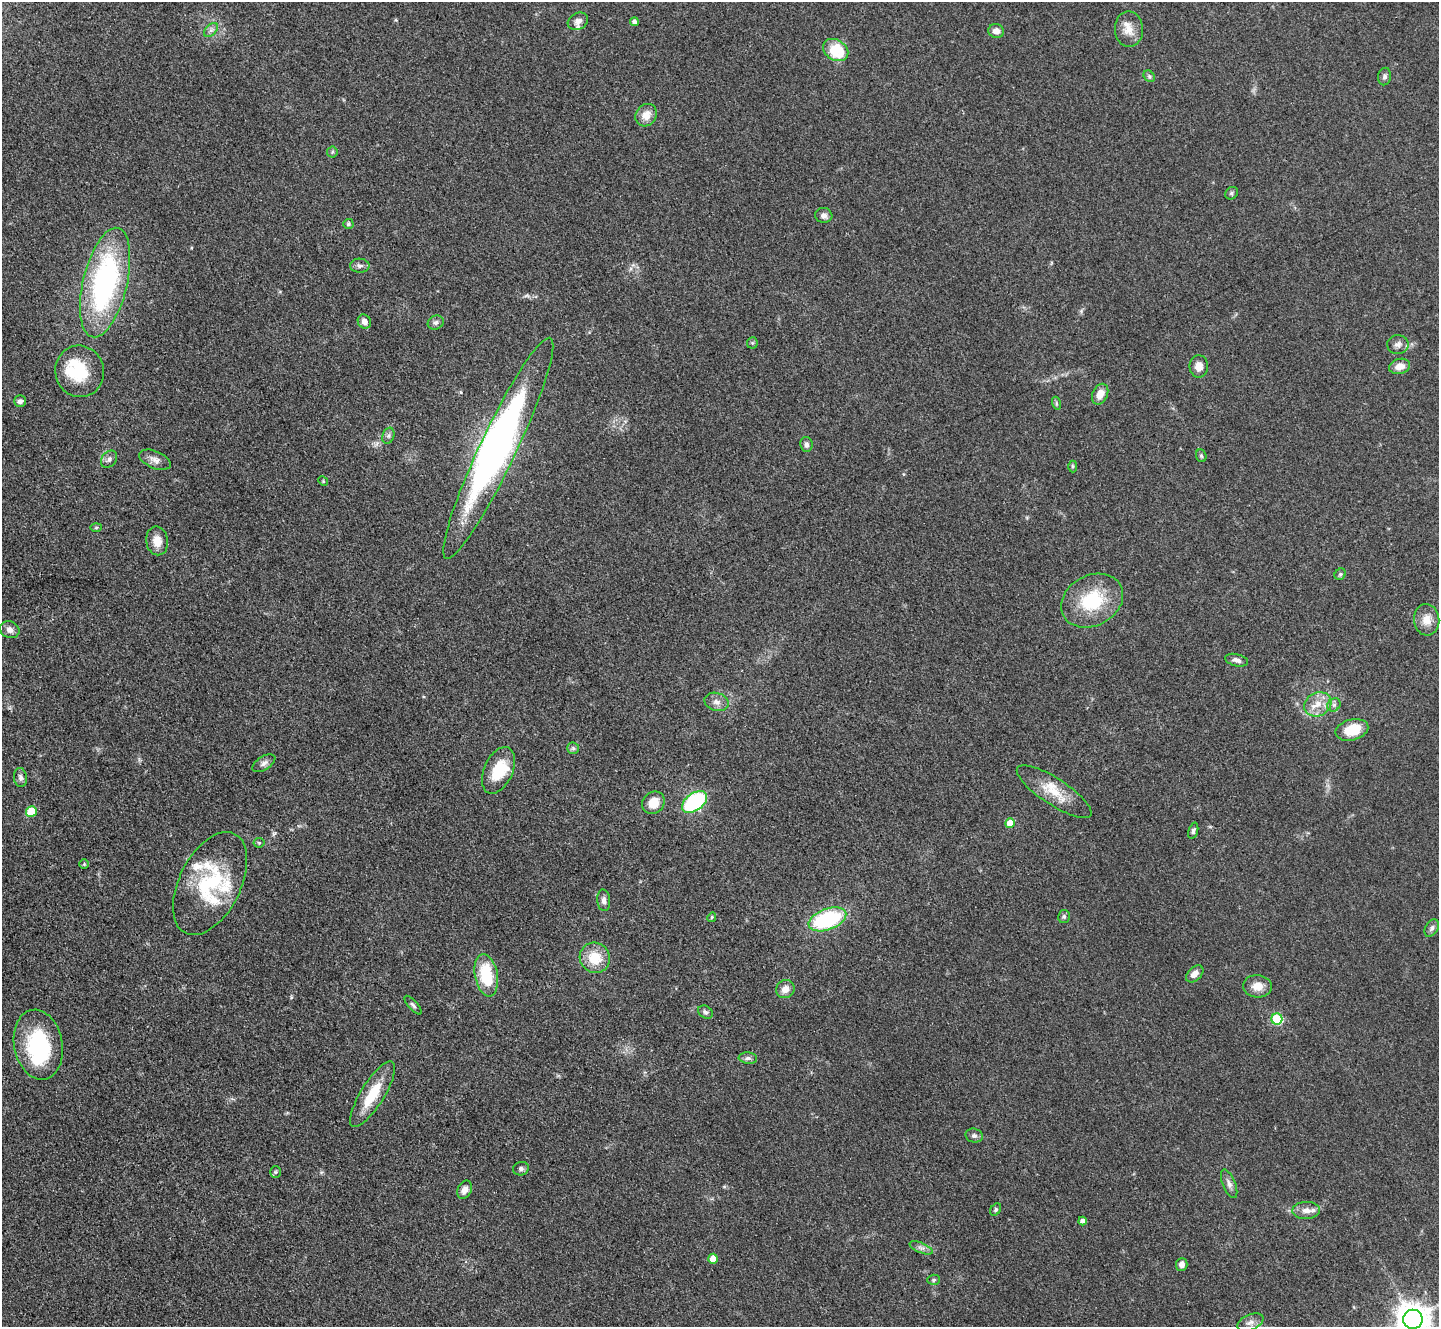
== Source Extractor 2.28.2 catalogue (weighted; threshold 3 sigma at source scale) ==
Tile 7 of 4 x 4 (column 3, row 2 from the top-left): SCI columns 2889-4325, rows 2954-4278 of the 5779 x 5770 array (HDU 1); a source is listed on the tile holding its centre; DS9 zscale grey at full resolution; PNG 1441 x 1329 px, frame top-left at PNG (2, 2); each listed source drawn as its Kron ellipse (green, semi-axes under 4 px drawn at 4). Shown black and unused: <1% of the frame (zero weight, under 3 of 4 exposures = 2% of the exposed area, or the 3 px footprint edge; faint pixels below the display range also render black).
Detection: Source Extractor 2.28.2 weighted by HDU 2 'WHT'; one run over the whole footprint, this tile lists its part. Background 0.0466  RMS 0.0057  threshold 0.0255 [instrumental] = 3 sigma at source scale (4.5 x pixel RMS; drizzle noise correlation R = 1.50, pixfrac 1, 0.05/0.05 arcsec/px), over >= 5 px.
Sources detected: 96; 3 inside a brighter object's white glare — neither listed nor drawn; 6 inside a brighter listed object's ellipse — not listed separately; the other 87 listed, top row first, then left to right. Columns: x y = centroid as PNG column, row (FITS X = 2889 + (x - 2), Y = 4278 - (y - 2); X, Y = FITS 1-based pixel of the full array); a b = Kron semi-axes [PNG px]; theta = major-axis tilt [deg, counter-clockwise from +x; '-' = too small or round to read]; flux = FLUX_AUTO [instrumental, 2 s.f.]
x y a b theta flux
578 21 11 8 28 2.7
634 22 4 4 - 2.2
1129 29 18 14 -89 7.6
211 30 8 5 45 1.7
996 31 8 7 - 3.6
836 50 13 10 -32 20
1149 76 6 5 - 1.2
1385 77 9 6 79 1.7
646 115 12 10 54 6.1
332 152 5 5 - 0.92
1231 193 7 6 - 1.2
824 215 8 7 - 2.3
348 224 5 5 - 1.1
360 266 10 7 -3 2.1
105 282 56 22 77 120
364 322 7 6 - 3.4
436 323 8 6 26 1.9
752 343 5 5 - 0.78
1398 345 10 9 - 2.8
1199 366 11 9 88 4.5
1400 366 10 7 14 5.4
80 371 26 24 -72 23
1100 394 11 7 64 5.6
20 401 6 6 - 1.6
1056 403 6 4 -72 0.84
388 436 8 5 72 1.5
806 444 7 6 - 2.4
498 448 122 18 65 200
1201 456 6 5 - 1
109 459 9 7 49 2.4
155 460 16 8 -23 3.9
1073 466 6 4 -88 0.87
323 481 5 4 - 0.63
96 527 6 4 2 0.7
157 541 14 11 -80 6.1
1340 574 6 5 - 1
1092 601 32 25 28 31
1427 620 16 13 -83 6.7
10 630 10 8 -25 3.4
1237 660 11 6 -13 2.4
717 702 12 9 -15 3.5
1318 704 14 11 28 7.6
1334 705 7 6 - 1.6
1352 730 17 10 14 14
573 748 6 5 - 1.2
264 763 13 6 32 2.4
498 770 25 14 66 19
20 777 9 6 -82 2
1054 792 44 13 -33 15
695 802 14 8 37 61
653 803 12 10 49 8.9
31 811 5 5 - 18
1010 823 5 5 - 9.1
1193 831 8 4 73 1.4
259 843 5 5 - 0.75
84 864 5 5 - 0.65
210 884 55 30 63 49
604 900 11 6 -85 2.3
1064 916 6 6 - 1.3
712 917 5 3 - 0.75
827 919 20 10 21 57
1432 928 9 6 59 1.7
595 958 15 14 - 15
1195 974 10 6 43 4.4
486 975 21 11 -79 28
1257 986 14 11 -4 6.9
785 989 9 9 - 4.4
413 1005 12 4 -48 1.5
705 1012 8 6 -34 1.7
1277 1019 5 5 - 37
38 1045 35 24 -79 49
748 1058 9 5 -6 1.9
373 1094 38 12 58 19
974 1136 9 7 -14 1.9
521 1169 8 6 13 1.7
275 1172 6 5 - 0.97
1229 1184 15 6 -68 2.9
465 1190 9 7 64 4
996 1210 6 5 - 0.99
1306 1210 14 8 2 4.6
1082 1221 4 4 - 2.2
921 1248 12 5 -22 2.3
713 1259 5 5 - 9.2
1182 1264 6 5 - 2.8
934 1280 6 5 - 1.1
1413 1319 9 9 - 1200
1250 1322 14 7 24 3.3
Overlapping masked pixels (flux is a lower limit): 1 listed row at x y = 210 884
Isophote crosses this tile's border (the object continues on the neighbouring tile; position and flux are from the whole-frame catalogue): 1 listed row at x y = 1413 1319